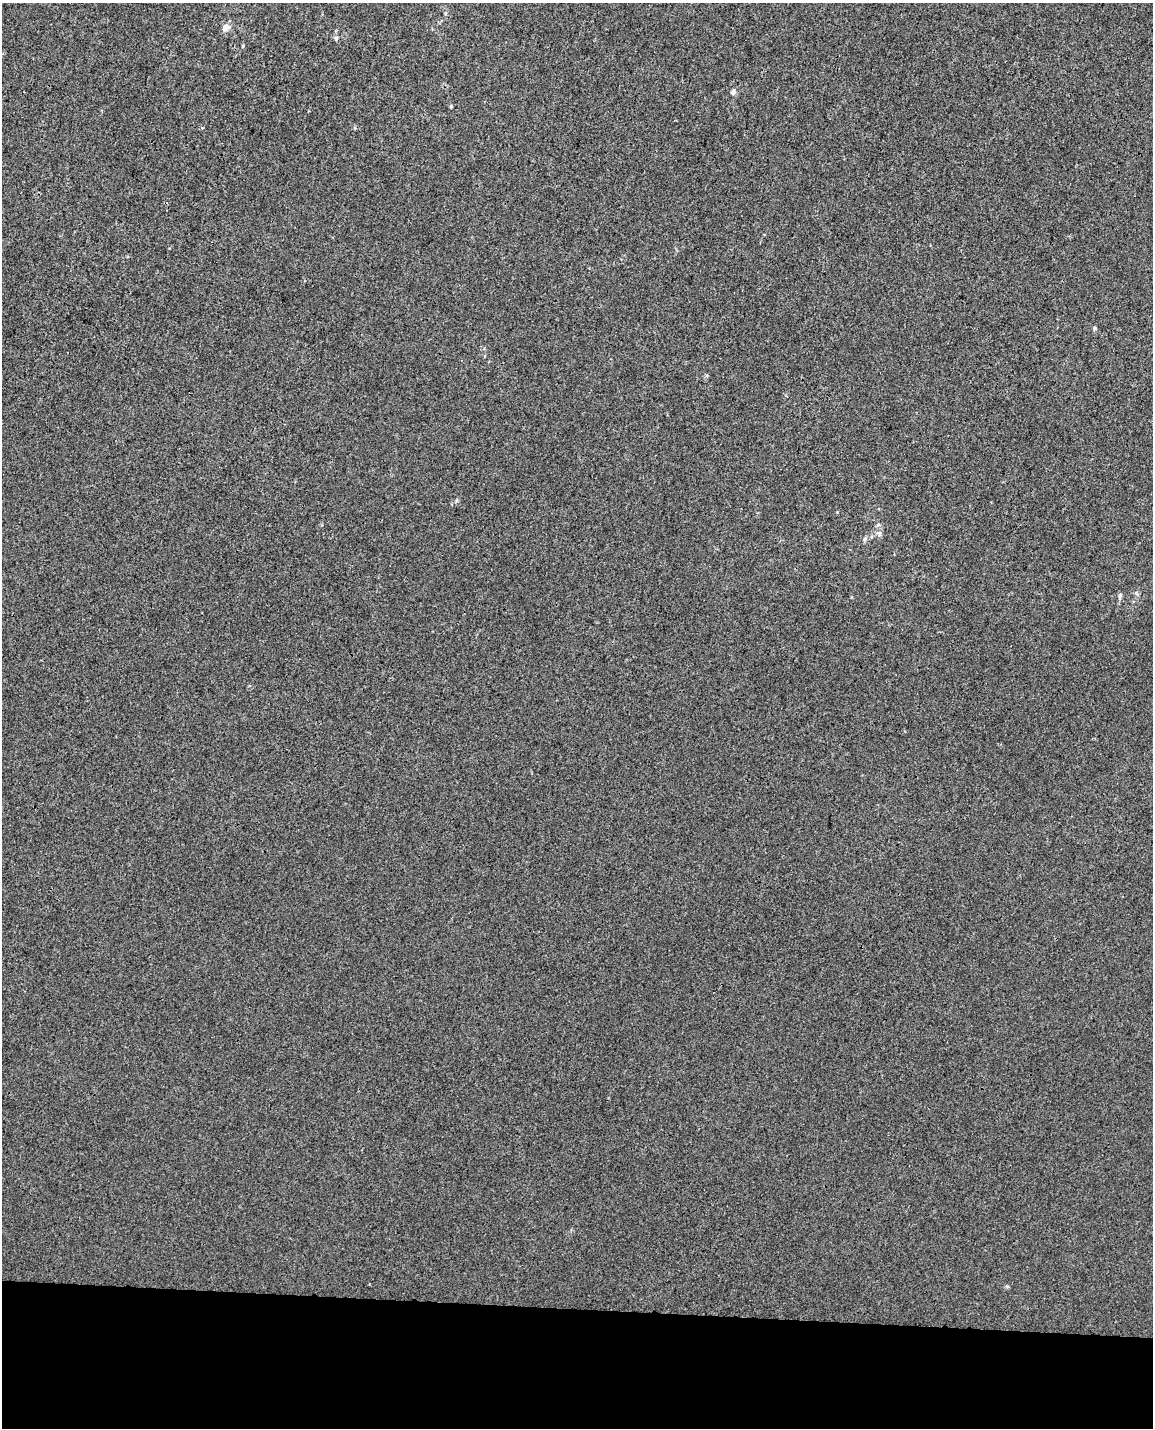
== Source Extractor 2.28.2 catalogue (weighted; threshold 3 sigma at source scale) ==
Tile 10 of 4 x 3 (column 2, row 3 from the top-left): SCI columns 1168-2318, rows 342-1767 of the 4626 x 4904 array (HDU 1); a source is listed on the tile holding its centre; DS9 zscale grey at full resolution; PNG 1155 x 1430 px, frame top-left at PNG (2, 3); no overlay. Shown black and unused: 8% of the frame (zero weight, under 3 of 4 exposures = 5% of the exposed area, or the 3 px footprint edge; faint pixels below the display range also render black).
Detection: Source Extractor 2.28.2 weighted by HDU 2 'WHT'; one run over the whole footprint, this tile lists its part. Background -7.69e-04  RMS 0.005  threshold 0.0223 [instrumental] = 3 sigma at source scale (4.5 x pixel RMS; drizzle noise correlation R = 1.50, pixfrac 1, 0.0396/0.0396 arcsec/px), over >= 5 px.
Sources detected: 12; all 12 listed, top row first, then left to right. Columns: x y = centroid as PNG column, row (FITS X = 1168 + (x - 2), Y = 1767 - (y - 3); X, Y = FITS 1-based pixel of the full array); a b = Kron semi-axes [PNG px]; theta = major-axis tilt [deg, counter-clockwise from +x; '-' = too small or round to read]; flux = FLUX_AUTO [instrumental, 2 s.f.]
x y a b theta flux
226 28 11 7 31 3.2
336 38 6 5 - 0.98
243 46 4 4 - 0.49
733 92 7 6 - 1.5
451 107 4 3 - 0.54
202 128 3 3 - 0.45
1094 328 6 5 - 0.83
837 512 4 4 - 0.36
878 525 7 3 37 0.75
871 537 6 4 71 0.64
864 539 6 4 88 0.83
1120 596 8 5 75 1.2